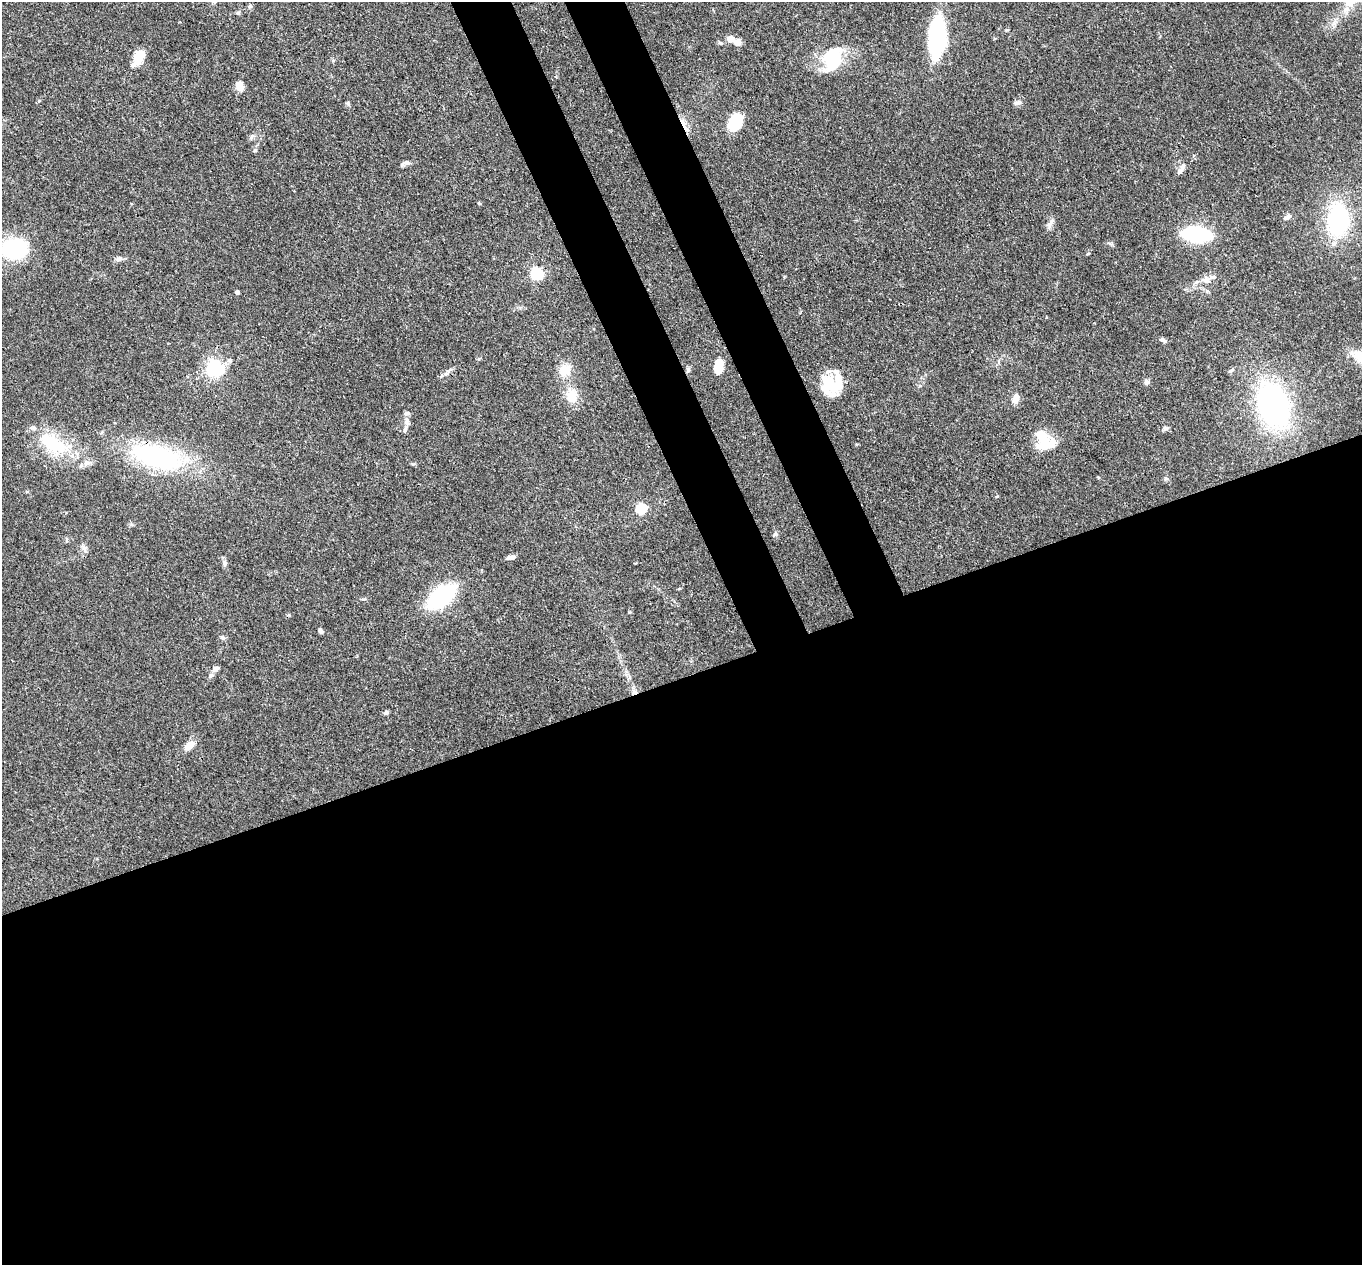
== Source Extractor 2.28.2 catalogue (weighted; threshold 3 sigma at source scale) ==
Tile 15 of 4 x 4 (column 3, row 4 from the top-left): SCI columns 2816-4175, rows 337-1599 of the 5639 x 5584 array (HDU 1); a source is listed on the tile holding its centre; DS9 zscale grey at full resolution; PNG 1364 x 1267 px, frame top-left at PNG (2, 2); no overlay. Shown black and unused: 51% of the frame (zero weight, under 3 of 4 exposures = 8% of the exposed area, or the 3 px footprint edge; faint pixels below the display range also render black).
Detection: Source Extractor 2.28.2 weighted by HDU 2 'WHT'; one run over the whole footprint, this tile lists its part. Background 0.0914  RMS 0.0038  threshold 0.0172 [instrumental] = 3 sigma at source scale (4.5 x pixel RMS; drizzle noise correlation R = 1.50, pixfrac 1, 0.05/0.05 arcsec/px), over >= 5 px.
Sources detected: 67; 2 inside a brighter object's white glare — not listed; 5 inside a brighter listed object's ellipse — not listed separately; the other 60 listed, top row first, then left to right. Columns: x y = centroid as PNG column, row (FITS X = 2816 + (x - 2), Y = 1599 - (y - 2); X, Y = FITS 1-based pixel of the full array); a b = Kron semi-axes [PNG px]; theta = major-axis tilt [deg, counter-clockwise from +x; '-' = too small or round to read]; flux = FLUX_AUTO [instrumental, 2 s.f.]
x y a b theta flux
1349 3 14 11 4 3.9
250 6 6 6 - 0.75
238 13 6 5 - 0.58
937 37 39 16 86 43
733 40 17 7 -26 4.4
720 43 7 5 -3 0.76
138 57 22 10 59 6.5
832 58 30 20 70 20
240 86 12 8 -74 3
348 103 6 5 - 0.59
1017 103 9 6 8 1.1
735 122 18 13 58 11
684 124 24 5 -65 3.3
255 150 5 5 - 0.54
407 163 11 6 -7 1.2
1181 169 15 6 61 1.8
479 203 5 4 - 0.39
1287 217 12 6 33 1.4
1338 220 17 11 87 75
1050 223 15 6 53 1.7
1196 234 20 10 -6 44
14 248 28 20 5 33
1088 253 4 3 - 0.37
119 259 9 7 10 1.3
537 274 6 5 - 50
1207 281 19 6 -11 2.3
237 292 4 4 - 1.5
1163 340 9 5 -26 1.1
718 367 14 8 79 8.6
214 368 7 6 - 120
565 370 18 16 48 5.8
688 370 9 5 69 0.89
1232 370 8 4 28 0.72
446 374 6 4 1 0.78
1146 382 7 7 - 1.2
829 385 25 20 -39 14
572 396 16 15 - 6.6
1016 399 10 7 76 3.3
1273 405 37 24 -72 110
407 422 13 6 -85 1.7
1165 428 7 6 - 0.91
1044 441 26 19 -48 12
56 445 39 22 -13 21
157 457 47 19 -13 67
1166 479 6 4 -17 0.55
997 496 5 3 - 0.31
641 509 6 5 - 28
775 534 7 6 - 0.84
67 540 7 3 81 0.52
84 548 13 5 -58 1.2
510 557 9 4 10 2
224 563 9 6 -89 1.1
441 597 21 11 38 58
321 631 6 4 -60 1.1
222 638 7 6 - 0.84
216 669 9 6 23 1.6
211 675 8 6 25 1
634 692 8 6 0 1.3
386 713 6 5 - 0.95
189 746 12 7 40 4.3
Overlapping masked pixels (flux is a lower limit): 3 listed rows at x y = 684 124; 688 370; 634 692
Isophote crosses this tile's border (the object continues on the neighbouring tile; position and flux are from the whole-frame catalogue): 2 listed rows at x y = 1349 3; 14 248
Unlisted compact peaks at least as high as the median listed source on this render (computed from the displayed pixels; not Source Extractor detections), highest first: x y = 629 612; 363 599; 479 359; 1007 30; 1110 243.